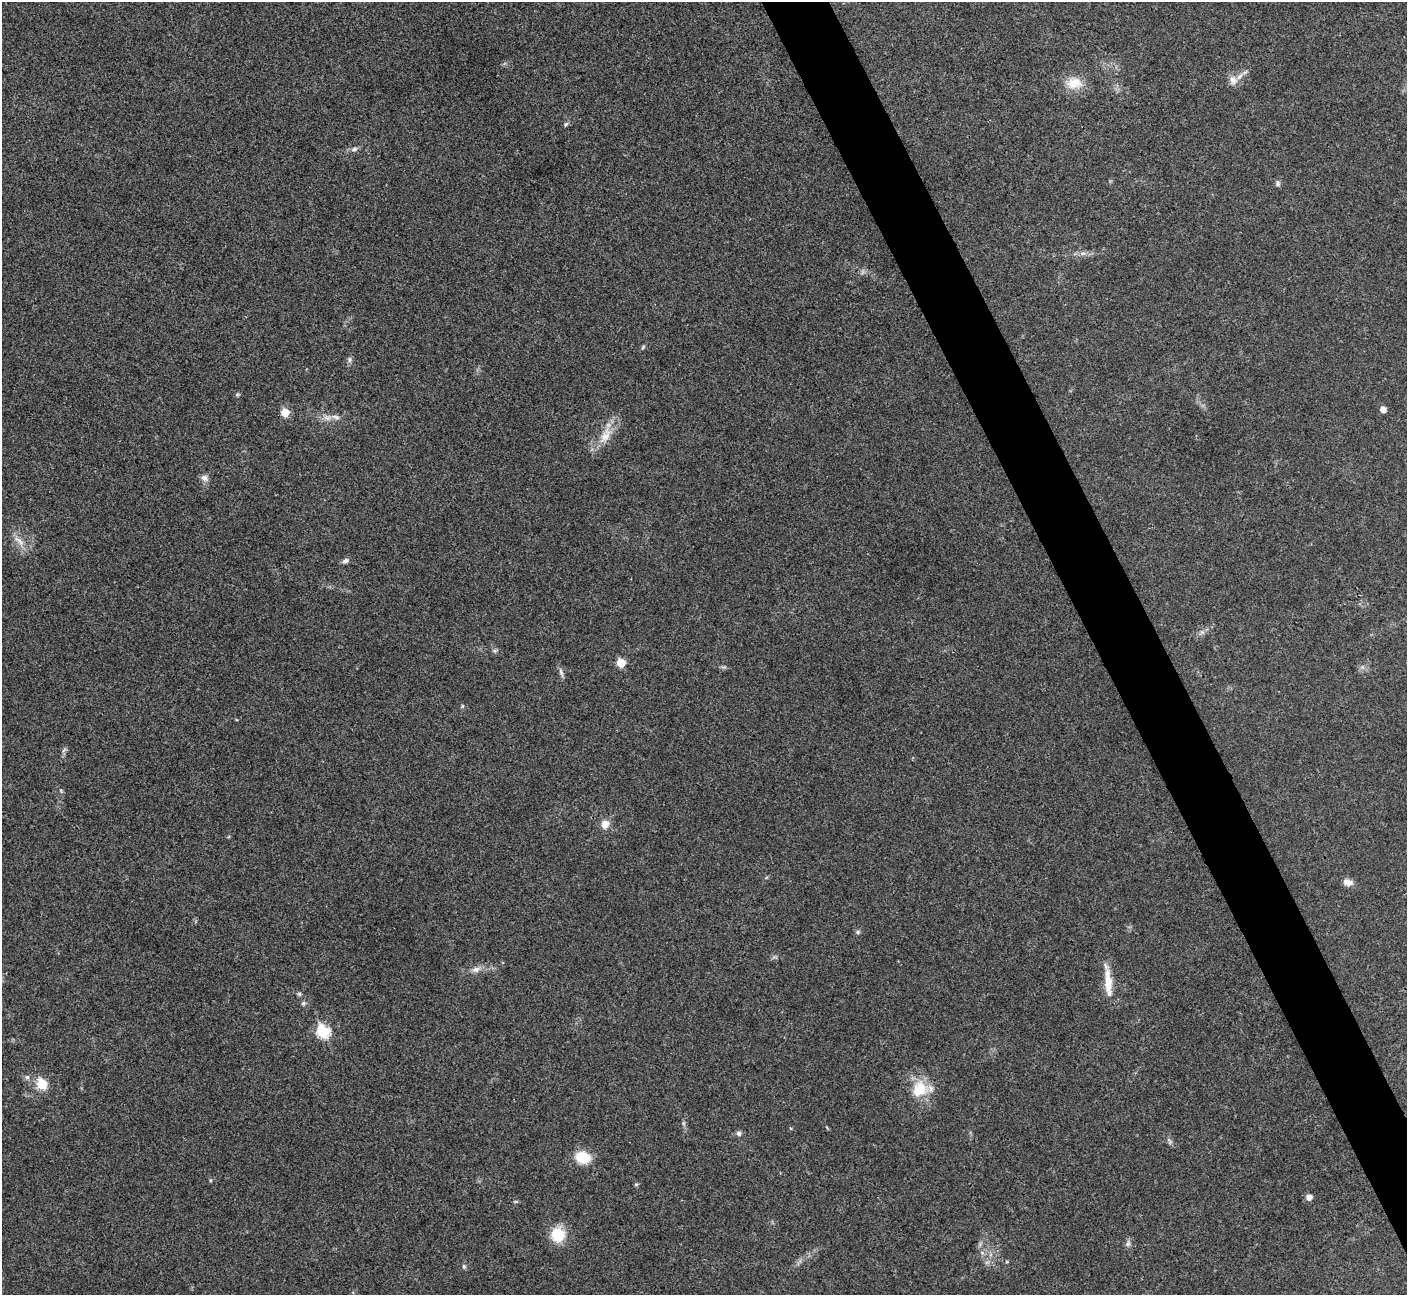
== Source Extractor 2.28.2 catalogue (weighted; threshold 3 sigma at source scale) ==
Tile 6 of 4 x 4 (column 2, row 2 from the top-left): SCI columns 1408-2812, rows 2743-4035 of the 5628 x 5617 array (HDU 1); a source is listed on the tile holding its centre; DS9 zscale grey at full resolution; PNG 1409 x 1297 px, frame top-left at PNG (2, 2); no overlay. Shown black and unused: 4% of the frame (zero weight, under 3 of 4 exposures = <1% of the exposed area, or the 3 px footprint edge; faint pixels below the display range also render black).
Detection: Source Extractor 2.28.2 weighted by HDU 2 'WHT'; one run over the whole footprint, this tile lists its part. Background 0.0214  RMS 0.004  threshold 0.0181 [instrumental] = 3 sigma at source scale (4.5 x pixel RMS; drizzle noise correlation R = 1.50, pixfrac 1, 0.05/0.05 arcsec/px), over >= 5 px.
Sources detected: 45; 1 too faint to see at this stretch — not listed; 2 inside a brighter listed object's ellipse — not listed separately; the other 42 listed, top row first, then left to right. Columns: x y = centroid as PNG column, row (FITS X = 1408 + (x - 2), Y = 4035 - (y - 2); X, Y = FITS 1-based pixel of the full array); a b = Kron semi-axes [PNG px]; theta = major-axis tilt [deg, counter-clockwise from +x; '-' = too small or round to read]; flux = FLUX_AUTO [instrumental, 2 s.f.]
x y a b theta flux
1233 80 13 9 -67 2.9
1074 83 22 16 4 7.9
566 124 7 4 59 0.7
354 149 10 6 24 1.3
1277 183 9 6 -71 0.98
1083 253 9 4 1 1.3
643 347 7 4 47 0.61
349 360 9 4 89 0.97
1383 409 5 5 - 3.1
285 413 6 5 - 9.1
327 418 12 7 -19 2.5
605 435 27 12 59 7.8
204 478 10 8 -30 1.9
19 541 19 6 -43 3.4
345 561 9 6 24 1.3
1202 632 6 6 - 1.1
495 650 7 4 19 0.65
621 663 5 5 - 10
561 672 13 5 -72 1.3
462 706 6 3 72 0.45
64 750 8 3 45 0.65
605 824 11 10 - 3.5
1348 882 12 8 -9 2.8
858 932 7 5 23 0.75
476 969 13 7 16 2.4
1108 983 39 9 -86 7.6
299 994 6 5 - 0.71
303 1003 6 6 - 0.82
323 1032 7 6 - 36
27 1077 6 6 - 0.97
42 1084 6 6 - 20
920 1089 23 21 41 12
683 1123 7 4 -72 0.72
739 1133 7 6 - 1.1
583 1157 15 12 -12 11
210 1180 5 3 - 0.41
636 1184 5 5 - 0.67
1309 1197 6 6 - 2.2
515 1202 6 4 18 0.5
558 1235 13 12 - 13
1128 1244 9 6 88 1.2
464 1266 6 5 - 0.69